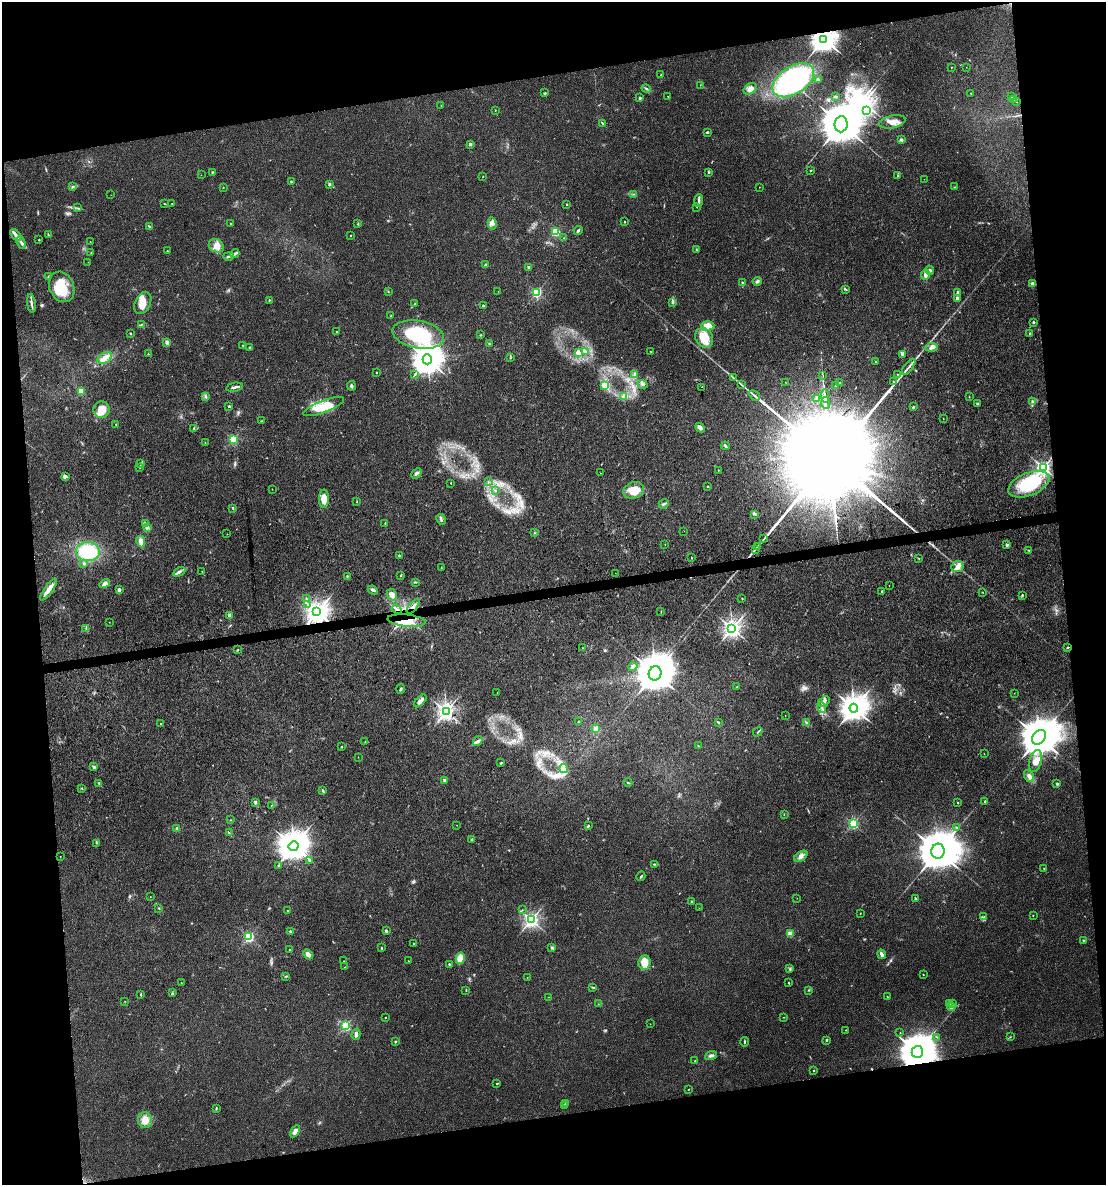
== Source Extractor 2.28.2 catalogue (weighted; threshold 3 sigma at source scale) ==
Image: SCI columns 64-4478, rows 1-4732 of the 4497 x 4732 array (HDU 1 of 3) = the unmasked area's bounding box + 8 px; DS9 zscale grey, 4 x 4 block average (1 PNG px = mean of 4 x 4 image px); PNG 1108 x 1187 px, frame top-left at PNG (2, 2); each listed source drawn as its Kron ellipse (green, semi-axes under 4 px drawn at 4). Shown black and unused: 20% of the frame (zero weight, under 3 of 4 exposures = <1% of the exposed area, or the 3 px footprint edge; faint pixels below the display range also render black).
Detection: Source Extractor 2.28.2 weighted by HDU 2 'WHT'. Background 0.0311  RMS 0.0039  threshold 0.0175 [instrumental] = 3 sigma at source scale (4.5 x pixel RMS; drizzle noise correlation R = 1.50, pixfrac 1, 0.0396/0.0396 arcsec/px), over >= 5 px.
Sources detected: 386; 2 too faint to see at this stretch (4 x 4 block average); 1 inside a brighter object's white glare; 5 cosmic-ray / hot-pixel residue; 2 long thin detections or spike segments (spike, bleed or trail) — neither listed nor drawn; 6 coinciding with a brighter row at this scale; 19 inside a brighter listed object's ellipse — not listed separately; the other 351 listed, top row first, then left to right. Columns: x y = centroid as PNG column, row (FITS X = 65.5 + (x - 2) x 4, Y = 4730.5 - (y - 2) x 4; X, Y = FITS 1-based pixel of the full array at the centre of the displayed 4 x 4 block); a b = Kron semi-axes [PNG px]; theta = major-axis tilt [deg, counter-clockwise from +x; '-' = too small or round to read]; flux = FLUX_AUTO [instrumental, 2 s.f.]
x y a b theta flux
824 39 4 3 - 3200
966 67 2 2 - 0.49
951 68 2 2 - 0.94
661 75 3 2 - 1.9
793 80 23 13 33 480
818 80 3 2 - 1.8
700 85 2 2 - 0.79
646 88 5 2 - 3.8
750 89 7 5 36 17
545 93 3 2 - 2.6
971 93 2 2 - 0.77
667 96 2 2 - 0.73
835 97 3 2 - 2.5
1012 97 2 2 - 0.57
640 98 2 2 - 11
1013 99 2 2 - 0.75
1017 102 2 2 - 0.55
441 105 2 2 - 0.66
495 110 2 2 - 1.3
867 110 3 2 - 390
892 122 13 6 12 22
602 123 3 2 - 1.5
841 124 8 6 84 15000
707 132 3 2 - 2.3
901 139 3 2 - 5.3
470 144 3 2 - 5.3
811 170 2 2 - 1
212 172 2 2 - 2
708 173 3 2 - 1.6
201 175 2 2 - 0.49
898 176 3 3 - 2.5
483 177 2 2 - 0.77
924 179 2 2 - 0.39
291 182 3 2 - 2.8
329 184 2 2 - 14
73 187 3 2 - 2.7
759 187 2 2 - 0.57
955 187 3 2 - 1.2
223 188 2 2 - 0.7
634 194 3 2 - 1.4
111 195 2 2 - 0.47
699 201 6 2 87 6.5
164 204 4 2 - 1.2
172 204 2 2 - 1.1
567 204 2 2 - 6.1
697 207 2 2 - 1.1
77 208 2 2 - 1.2
624 222 2 2 - 3.4
231 223 2 2 - 3
358 224 2 2 - 1.2
492 224 6 3 -77 6.5
150 227 4 2 - 4.3
578 231 5 2 - 4.2
555 232 2 2 - 180
16 235 7 2 -48 7.3
48 235 2 2 - 1.5
351 235 2 2 - 2.4
564 238 2 2 - 0.61
39 240 2 2 - 2.3
90 242 2 2 - 1.3
21 243 6 2 -69 5.3
216 246 8 6 -34 20
696 250 3 2 - 1.3
167 251 2 2 - 1.3
91 253 2 2 - 1.1
235 254 5 2 - 4.5
228 256 5 2 - 4.5
88 262 2 2 - 0.43
485 265 4 2 - 3
528 267 2 2 - 13
930 270 4 2 - 4.1
925 275 5 3 - 11
48 276 3 2 - 1.9
757 281 4 3 - 4.1
743 283 2 2 - 4.3
1032 284 2 2 - 35
62 287 16 12 -66 76
845 289 2 2 - 2
388 291 2 2 - 1.2
498 291 2 2 - 0.41
537 292 2 2 - 360
958 292 2 2 - 12
957 298 2 2 - 12
269 300 2 2 - 1.7
31 303 9 2 -82 6.3
143 303 12 7 64 36
672 303 2 2 - 1.8
415 304 2 2 - 1.6
483 306 2 2 - 6.7
391 316 2 2 - 2.1
1033 322 2 2 - 13
142 324 2 2 - 1.2
708 326 7 4 1 22
337 331 2 2 - 1
130 333 2 2 - 2.1
1030 334 3 2 - 3.5
418 335 26 13 -11 150
480 335 2 2 - 1.4
704 338 10 8 -58 44
167 342 3 3 - 6.8
489 344 3 2 - 1.6
243 345 2 2 - 1.1
931 347 6 4 7 8.8
249 348 3 2 - 1.7
578 352 4 3 - 8.7
586 352 4 2 - 2.2
651 352 3 2 - 0.86
148 354 2 2 - 2.9
903 354 4 3 - 3.8
105 358 8 5 32 18
510 358 2 2 - 0.65
427 359 5 4 - 4600
875 361 2 2 - 1.1
908 367 9 2 51 6.8
376 372 2 2 - 1.2
635 374 2 2 - 20
897 374 2 2 - 1
414 375 2 2 - 0.87
823 376 2 2 - 2.3
734 378 3 2 - 1.4
785 382 2 2 - 0.46
894 382 3 2 - 1.9
840 383 2 2 - 3.4
643 384 5 3 - 4.9
741 384 3 2 - 1.9
351 386 5 3 - 4.9
605 386 2 2 - 97
836 386 2 2 - 5.3
234 387 8 2 11 6.1
702 387 2 2 - 8.9
81 391 2 2 - 77
754 395 6 2 -44 4.2
825 396 7 2 -85 6000
206 397 4 2 - 2.9
624 397 2 2 - 1.4
969 397 2 2 - 0.84
817 398 2 2 - 27
1032 402 4 2 - 3.5
826 403 6 2 -85 5400
978 404 4 2 - 2.5
229 406 2 2 - 8.7
323 407 21 6 21 53
913 407 3 2 - 2
101 410 8 8 - 32
943 419 2 2 - 1
261 421 2 2 - 0.95
116 424 2 2 - 2.1
194 428 3 2 - 1.6
700 428 5 3 - 9.3
233 439 2 2 - 260
205 443 2 2 - 0.77
725 446 4 2 - 4.2
141 464 3 2 - 1.6
1043 467 2 2 - 920
140 468 2 2 - 1
718 470 2 2 - 0.71
416 473 6 3 43 5.9
600 473 2 2 - 0.77
65 476 2 2 - 17
488 482 2 2 - 1
451 483 2 2 - 1
1029 484 21 11 22 140
707 486 2 2 - 1.1
272 489 2 2 - 0.74
634 490 10 8 17 42
496 491 2 2 - 0.68
324 499 9 5 88 28
357 502 2 2 - 0.96
664 504 5 2 - 3
233 508 3 2 - 1.7
755 514 3 2 - 3
441 519 6 2 -63 4
385 523 2 2 - 1.8
145 524 2 2 - 24
147 527 2 2 - 25
684 531 2 2 - 0.56
534 533 2 2 - 1.4
227 534 2 2 - 0.6
764 539 3 2 - 1.8
141 542 5 3 - 18
665 544 2 2 - 0.86
1007 545 2 2 - 18
757 546 2 2 - 1.3
755 549 3 2 - 1.1
1029 550 2 2 - 1.1
88 551 12 9 -5 110
399 556 2 2 - 6
692 558 2 2 - 1.5
919 558 2 2 - 0.7
84 564 3 2 - 2.5
957 566 6 5 - 12
441 567 2 2 - 0.76
179 572 6 3 28 7
202 572 3 2 - 1.2
615 573 2 2 - 0.41
401 575 2 2 - 2.5
347 576 3 2 - 1.7
415 582 2 2 - 1.1
105 584 5 4 - 8.2
889 586 2 2 - 0.53
49 589 13 3 53 20
119 590 4 3 - 5.4
373 590 5 3 - 6.3
882 592 3 2 - 2.2
982 592 2 2 - 0.95
392 595 6 4 -64 17
1022 595 3 2 - 1.4
306 598 3 2 - 1
742 598 2 2 - 2.1
308 604 2 2 - 1.6
413 606 9 2 49 6.9
397 609 5 2 - 4.7
317 612 3 3 - 2400
661 612 2 2 - 0.89
229 615 2 2 - 27
407 621 19 6 -6 44
109 622 2 2 - 0.54
86 629 3 2 - 2.5
732 629 3 2 - 1300
1068 647 2 2 - 1.6
582 648 2 2 - 1.1
238 650 2 2 - 1.1
633 666 4 3 - 5
655 673 7 6 - 11000
737 687 3 2 - 0.86
401 689 5 2 - 3.5
497 692 2 2 - 0.61
1014 693 2 2 - 0.6
420 701 8 3 45 11
824 702 6 4 37 10
822 707 5 3 - 6.9
854 708 4 4 - 3500
446 712 3 3 - 1300
785 715 2 2 - 0.51
578 722 3 2 - 2.5
718 722 3 2 - 2.4
807 723 2 2 - 1.9
161 724 2 2 - 2.2
596 729 2 2 - 82
758 732 5 2 - 2.5
1039 737 8 6 51 10000
478 741 5 2 - 4.8
365 742 2 2 - 0.93
698 746 4 2 - 0.99
341 747 2 2 - 1.5
984 754 2 2 - 0.46
358 757 2 2 - 0.7
1036 761 11 6 75 18
501 763 3 2 - 2.1
94 767 2 2 - 16
564 768 4 2 - 4.1
1029 776 6 4 -62 10
445 780 2 2 - 31
99 783 3 2 - 2.6
628 783 4 2 - 2.2
1057 784 3 2 - 3.7
82 788 2 2 - 1.5
323 790 3 2 - 3.3
985 801 2 2 - 1.4
255 802 2 2 - 18
958 803 2 2 - 2
271 805 2 2 - 0.93
784 814 2 2 - 0.67
231 820 2 2 - 0.69
853 824 2 2 - 360
457 825 2 2 - 0.51
588 826 4 2 - 2.7
956 827 3 2 - 1.7
177 828 3 2 - 2.9
229 833 2 2 - 0.97
472 840 2 2 - 7.8
96 843 2 2 - 0.81
294 846 5 4 - 5000
938 851 7 6 - 13000
60 856 2 2 - 0.63
801 856 7 4 36 9.7
310 860 3 2 - 3.4
654 864 4 2 - 2.4
279 865 2 2 - 1.4
1044 868 2 2 - 1.3
641 876 5 2 - 2.3
150 897 2 2 - 0.59
797 898 2 2 - 0.46
915 899 3 2 - 3.3
691 901 3 2 - 1.3
159 908 2 2 - 1.5
699 908 2 2 - 0.64
522 910 2 2 - 0.93
288 911 2 2 - 1.6
860 913 2 2 - 0.87
1033 915 2 2 - 1.9
984 917 3 2 - 2.4
531 920 3 2 - 900
290 931 2 2 - 11
386 931 3 2 - 3.9
790 934 2 2 - 78
249 937 2 2 - 340
1083 940 2 2 - 2.1
414 943 2 2 - 1.5
381 948 3 2 - 1.9
551 948 3 2 - 2.6
289 950 2 2 - 5.7
308 954 5 3 - 18
882 954 4 2 - 11
460 958 6 4 77 25
343 961 2 2 - 0.64
408 961 2 2 - 1.4
644 962 7 6 - 36
449 964 2 2 - 7
345 967 2 2 - 0.63
790 968 2 2 - 1.4
923 974 2 2 - 1.3
286 976 3 2 - 1.5
527 977 2 2 - 0.4
181 983 2 2 - 0.61
789 983 2 2 - 1.5
593 987 3 2 - 1.9
466 990 2 2 - 1.5
809 990 2 2 - 1.7
173 993 2 2 - 1.5
141 994 3 2 - 2
549 997 2 2 - 0.55
887 997 2 2 - 1.2
125 1001 2 2 - 0.79
950 1003 3 2 - 2.9
598 1004 2 2 - 0.67
952 1004 2 2 - 1.6
951 1007 4 3 - 14
386 1017 2 2 - 1.3
784 1017 2 2 - 0.8
650 1024 2 2 - 0.62
346 1026 2 2 - 310
846 1030 2 2 - 1.6
900 1033 2 2 - 0.91
356 1034 6 3 75 6.2
937 1037 2 2 - 1.4
1010 1037 3 2 - 1.3
826 1040 2 2 - 8.3
395 1042 2 2 - 5.7
745 1042 5 2 - 2.5
917 1052 6 5 - 9700
711 1056 6 3 21 5.9
695 1061 2 2 - 2.6
814 1070 2 2 - 2.5
497 1083 3 2 - 2.7
688 1089 2 2 - 1.4
566 1103 3 2 - 1.3
565 1105 4 2 - 2.2
216 1108 2 2 - 1.4
145 1120 8 7 - 26
295 1131 7 3 59 15
Overlapping masked pixels (flux is a lower limit): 8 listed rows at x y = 824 39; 702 387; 413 606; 397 609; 317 612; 407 621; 1068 647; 917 1052
Diffuse or blended objects may show on this block-average render without a row.